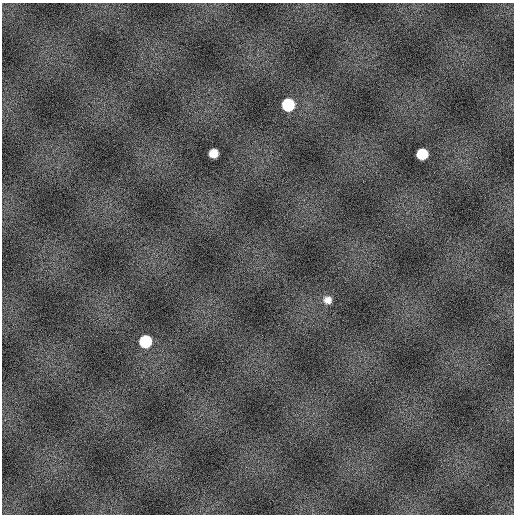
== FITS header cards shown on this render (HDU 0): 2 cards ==
NAXIS1  =                  512
NAXIS2  =                  512

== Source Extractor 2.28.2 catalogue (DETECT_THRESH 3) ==
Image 512 x 512 px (HDU 0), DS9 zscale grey, 1 PNG px = 1 image px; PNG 516 x 516 px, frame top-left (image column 1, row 512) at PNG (2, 3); no overlay
Background 2.28e+07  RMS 690000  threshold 2.07e+06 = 3 sigma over >= 5 px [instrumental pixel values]
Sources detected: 5; all 5 listed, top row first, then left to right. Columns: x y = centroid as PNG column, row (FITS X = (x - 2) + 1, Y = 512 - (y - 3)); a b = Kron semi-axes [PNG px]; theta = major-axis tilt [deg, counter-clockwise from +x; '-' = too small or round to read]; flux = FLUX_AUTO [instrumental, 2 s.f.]
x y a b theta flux
288 105 9 9 - 2.3e+09
213 153 8 7 - 6.1e+08
422 154 8 8 - 1.4e+09
328 300 11 10 - 3.4e+08
145 341 9 9 - 2.2e+09